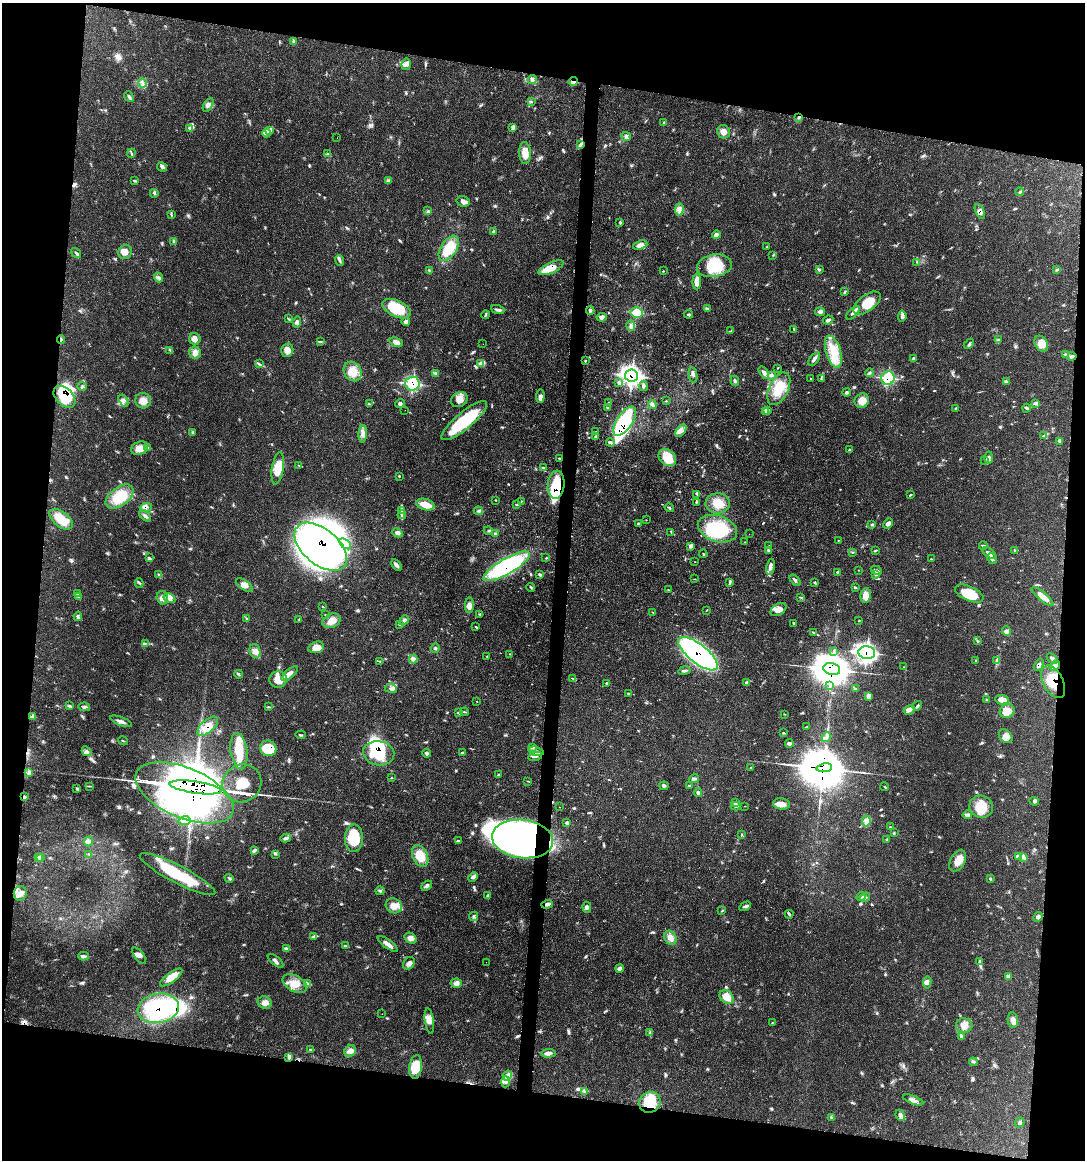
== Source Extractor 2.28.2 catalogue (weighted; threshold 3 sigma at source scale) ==
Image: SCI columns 117-4446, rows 18-4649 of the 4675 x 4660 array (HDU 1 of 3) = the unmasked area's bounding box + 8 px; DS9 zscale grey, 4 x 4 block average (1 PNG px = mean of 4 x 4 image px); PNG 1087 x 1162 px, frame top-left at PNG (2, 3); each listed source drawn as its Kron ellipse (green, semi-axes under 4 px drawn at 4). Shown black and unused: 19% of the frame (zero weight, under 3 of 4 exposures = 2% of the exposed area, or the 3 px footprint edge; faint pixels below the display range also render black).
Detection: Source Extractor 2.28.2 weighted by HDU 2 'WHT'. Background 0.0771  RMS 0.0035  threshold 0.0159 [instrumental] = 3 sigma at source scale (4.5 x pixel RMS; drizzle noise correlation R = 1.50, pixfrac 1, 0.05/0.05 arcsec/px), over >= 5 px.
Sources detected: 489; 1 too faint to see at this stretch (4 x 4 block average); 31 inside a brighter object's white glare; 7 cosmic-ray / hot-pixel residue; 2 long thin detections or spike segments (spike, bleed or trail) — neither listed nor drawn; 14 coinciding with a brighter row at this scale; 27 inside a brighter listed object's ellipse — not listed separately; the other 407 listed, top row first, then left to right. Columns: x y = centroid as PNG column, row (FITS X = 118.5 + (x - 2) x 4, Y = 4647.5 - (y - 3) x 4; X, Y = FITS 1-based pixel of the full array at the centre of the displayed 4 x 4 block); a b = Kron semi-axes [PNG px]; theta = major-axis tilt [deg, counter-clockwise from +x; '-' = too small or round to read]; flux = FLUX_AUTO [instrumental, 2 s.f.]
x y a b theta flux
294 41 4 3 - 3.6
406 64 6 4 81 7.8
532 80 4 3 - 3.8
573 81 5 3 - 7.2
142 83 4 2 - 3.6
129 96 6 2 -48 4.1
531 101 2 2 - 0.88
208 105 7 4 58 8.4
799 117 4 2 - 3.1
663 123 3 2 - 1.8
513 127 4 2 - 3
189 129 2 2 - 1.3
270 131 4 2 - 4.5
723 132 7 6 - 14
266 133 4 2 - 3.8
626 137 5 3 - 4.6
337 138 2 2 - 0.34
581 144 3 2 - 3
131 153 4 2 - 2.9
525 153 11 6 -87 25
327 154 2 2 - 1.3
162 167 5 3 - 4.4
135 181 3 2 - 2.1
389 181 3 2 - 2.5
1020 192 4 2 - 2.5
154 193 4 2 - 2
463 201 6 5 - 9.7
679 209 6 3 87 8.1
428 211 2 2 - 0.92
980 211 8 4 -65 9.3
171 215 3 2 - 1.4
620 223 2 2 - 1.2
493 232 3 2 - 2.2
716 235 4 4 - 7.1
174 242 3 2 - 2.5
640 245 7 4 18 14
767 247 2 2 - 1.6
449 248 14 8 57 63
125 252 7 6 - 16
76 253 5 2 - 3.6
773 255 2 2 - 0.73
339 260 5 3 - 4.8
917 262 4 2 - 2
714 266 17 11 9 65
551 268 13 5 25 36
820 269 2 2 - 1.5
1057 269 4 2 - 1.1
429 271 3 2 - 1.8
663 271 2 2 - 0.76
159 277 5 3 - 4.6
697 281 8 4 89 21
844 292 3 2 - 1.7
867 303 16 8 37 50
396 308 15 8 -25 86
707 309 3 3 - 2.8
498 310 7 3 -20 5.7
590 310 4 3 - 4.2
820 312 5 4 - 5.9
637 313 6 5 - 40
853 313 8 3 47 7.1
688 314 4 2 - 3
486 315 4 2 - 2.5
902 316 6 3 84 5.5
602 317 5 4 - 9.6
289 319 2 2 - 0.97
828 320 5 2 - 5.2
406 321 4 4 - 4.3
297 322 5 3 - 5.2
631 326 5 4 - 6.8
794 329 2 2 - 1.1
731 331 3 2 - 1.7
195 339 6 5 - 12
61 340 4 2 - 2.9
999 340 3 2 - 1.9
320 341 2 2 - 1.1
396 342 7 4 -21 12
483 344 2 2 - 0.39
969 344 6 2 45 3.1
1041 344 8 6 -58 23
170 350 2 2 - 1.6
287 350 7 6 - 18
833 352 16 7 -73 43
195 353 6 6 - 9.9
1065 354 3 2 - 2.1
1072 356 4 3 - 5.3
913 358 4 2 - 2.7
814 359 8 3 55 7
586 361 2 2 - 1.3
480 363 2 2 - 1.3
260 364 2 2 - 1.9
778 368 3 2 - 1.1
353 371 10 8 -56 36
764 372 7 4 -55 6.8
436 373 3 2 - 2
870 373 4 2 - 3.1
693 375 8 3 -79 5.9
772 375 3 2 - 1.7
631 376 6 6 - 470
821 378 3 2 - 1.5
888 378 7 6 - 76
811 379 2 2 - 1.5
735 381 5 3 - 4.8
1006 381 3 2 - 1.7
619 383 4 2 - 3.3
412 384 7 7 - 98
82 386 4 3 - 4.3
643 386 5 3 - 4.8
779 389 17 9 64 51
847 393 4 3 - 3.6
540 396 7 4 87 7.3
64 397 13 8 -45 75
459 400 9 7 28 19
123 401 6 4 -56 7.6
143 401 8 7 - 17
667 401 2 2 - 0.83
862 401 7 7 - 21
609 403 2 2 - 1.2
1036 403 4 3 - 5.9
369 404 2 2 - 1.2
400 404 5 3 - 4.5
652 404 4 3 - 7.3
608 408 2 2 - 1.2
956 408 3 2 - 1.8
1026 408 4 3 - 3.2
405 410 2 2 - 0.27
768 410 3 2 - 2.9
766 412 3 2 - 2.4
464 421 29 8 40 120
625 421 17 7 57 330
681 431 7 3 50 8.5
193 432 3 3 - 2.6
596 432 2 2 - 1.1
363 434 8 4 89 11
1044 436 2 2 - 0.99
596 437 4 3 - 3.9
1059 441 4 3 - 3.5
610 442 4 2 - 4.2
148 447 3 2 - 2
140 448 9 6 23 20
849 450 2 2 - 0.84
667 457 10 7 -42 54
559 458 3 2 - 2
989 458 6 4 89 6.4
984 460 2 2 - 0.56
298 465 2 2 - 0.89
544 467 4 2 - 2.3
278 468 16 5 81 39
399 476 3 2 - 1.3
556 485 14 8 84 99
697 494 3 2 - 2.5
911 495 3 2 - 1.3
120 497 16 9 37 68
496 500 2 2 - 0.98
521 501 2 2 - 0.88
696 502 2 2 - 2
718 503 12 10 3 30
425 505 9 5 -17 26
517 505 3 2 - 1.7
146 507 6 3 18 7.6
669 508 5 2 - 3
401 511 2 2 - 1.8
478 511 4 2 - 3.7
402 515 4 2 - 2
145 516 7 2 -43 4.8
61 519 14 7 -38 48
646 520 2 2 - 0.66
638 523 3 2 - 2.2
888 524 6 4 62 6.9
872 525 4 2 - 2.6
717 529 20 13 -18 110
488 530 4 2 - 1.5
398 533 5 4 - 7
671 533 4 2 - 2.4
495 534 4 3 - 3.6
749 534 2 2 - 0.36
838 540 3 2 - 1.1
745 542 2 2 - 1.1
345 544 7 4 -37 14
769 545 2 2 - 0.72
691 546 4 3 - 6.2
983 546 4 2 - 2.4
321 547 31 17 -40 790
768 550 3 3 - 2.8
876 550 4 2 - 2.5
1015 550 2 2 - 1.8
852 553 2 2 - 0.71
989 553 8 3 -38 8.8
703 554 4 2 - 1.9
149 558 3 2 - 2.8
546 558 2 2 - 1.3
931 559 2 2 - 1.3
992 559 5 4 - 6.7
695 562 2 2 - 0.59
397 565 7 2 -59 7.7
507 566 26 7 30 300
770 567 8 3 78 10
858 570 2 2 - 0.55
876 570 6 3 -27 5.7
837 572 2 2 - 1.2
159 574 2 2 - 1.2
540 575 3 3 - 3.5
876 575 3 2 - 2
694 579 3 2 - 1.2
795 580 7 2 -50 4.4
730 582 3 2 - 1.9
139 583 5 2 - 2.1
815 583 2 2 - 0.99
244 585 10 5 -33 15
531 587 4 2 - 2.5
855 587 3 2 - 2.1
669 590 2 2 - 0.87
78 593 2 2 - 2
969 593 15 7 -23 79
866 595 7 5 83 20
79 596 3 2 - 3.7
1042 596 14 4 -40 22
801 597 2 2 - 0.77
162 598 7 5 -73 10
169 598 6 4 -30 8.9
469 605 8 4 89 11
322 606 2 2 - 0.85
778 610 8 5 33 18
706 611 2 2 - 0.97
653 613 3 2 - 1.2
480 614 2 2 - 1.6
325 615 2 2 - 1.1
78 617 4 3 - 4.2
246 618 3 2 - 1.1
299 620 4 2 - 1.3
404 620 6 2 47 4.5
858 620 2 2 - 0.61
331 621 9 6 24 19
794 624 3 3 - 2.3
399 625 3 2 - 2
476 627 3 2 - 1.9
1006 631 5 4 - 6.8
813 633 2 2 - 0.92
977 641 3 2 - 1.4
145 644 2 2 - 1.1
316 647 8 5 17 22
435 648 5 2 - 2.9
255 651 7 5 -79 12
834 652 3 2 - 2.6
867 653 8 6 -6 330
510 654 2 2 - 1.3
698 654 24 9 -38 880
487 656 3 2 - 0.84
1052 658 6 3 -44 5
413 659 4 3 - 11
380 661 3 2 - 1.9
976 661 2 2 - 0.97
997 661 2 2 - 1.1
1039 665 6 3 61 5.5
1055 666 6 4 47 7.8
903 667 2 2 - 0.65
832 669 8 6 -12 6500
684 671 6 3 10 5.2
239 674 4 2 - 2.4
290 674 10 3 41 11
572 678 2 2 - 1
278 680 9 8 - 32
746 682 4 3 - 3.2
1053 682 17 10 -63 72
606 683 4 2 - 1.7
830 685 4 2 - 3
391 688 6 3 -7 6.3
855 689 4 2 - 1.9
629 694 4 2 - 2.4
868 697 3 2 - 3
986 699 2 2 - 1.1
1002 700 7 4 -3 16
476 701 2 2 - 0.57
69 706 3 2 - 1.9
917 706 5 2 - 3.5
84 707 6 3 -11 4.6
269 707 2 2 - 1.1
909 710 6 4 34 8.5
1007 711 7 7 - 21
465 712 4 2 - 1.9
458 713 4 2 - 3.3
784 714 2 2 - 0.97
32 716 2 2 - 1.5
121 721 12 3 -22 9
208 726 13 6 40 24
806 727 3 2 - 0.99
783 733 3 2 - 1.6
300 735 5 2 - 2.9
1006 736 8 5 -45 14
826 737 5 4 - 6.2
123 741 5 2 - 2
789 743 4 3 - 6.5
268 748 8 7 - 79
532 748 4 2 - 2.9
87 751 5 3 - 5.3
239 751 18 8 -82 55
536 751 8 3 -14 7.7
379 753 15 12 -9 130
427 753 4 3 - 4.3
462 753 3 2 - 2.2
535 756 7 3 15 5.6
751 767 3 2 - 1.5
824 768 8 4 8 7400
28 773 3 2 - 2.3
498 775 2 2 - 1.2
391 778 2 2 - 1.2
694 779 5 3 - 5.5
528 781 2 2 - 0.69
242 783 20 18 32 300
89 786 2 2 - 1.4
664 786 4 3 - 4
690 786 3 2 - 2.7
195 787 26 6 -8 35000
885 787 4 2 - 1.7
77 789 2 2 - 1.6
184 793 52 25 -23 14000
698 793 4 2 - 3.9
25 797 2 2 - 1.4
1034 801 5 2 - 3
735 803 4 3 - 3.5
781 804 8 5 -8 18
736 806 5 3 - 3.8
744 806 2 2 - 0.46
560 807 2 2 - 0.7
981 807 12 11 - 48
967 815 5 3 - 5.2
184 821 6 4 9 8.5
866 821 5 3 - 6.2
567 823 3 3 - 4.5
890 827 3 2 - 1.7
894 833 2 2 - 1.1
741 834 2 2 - 1.1
286 838 5 3 - 5.2
354 838 14 9 88 77
523 839 31 19 -7 640
887 839 3 2 - 1.2
89 841 5 3 - 5.2
458 841 3 2 - 2.6
254 851 4 2 - 0.98
89 854 2 2 - 0.98
275 854 3 2 - 2
420 856 11 7 -65 44
1018 856 4 3 - 3.9
40 857 2 2 - 1.2
38 858 2 2 - 0.89
1024 858 2 2 - 1.4
958 861 11 7 60 24
178 874 42 9 -27 120
473 877 5 3 - 7
229 878 4 2 - 3.4
991 879 4 2 - 1.8
427 886 6 3 40 5
380 891 4 3 - 3.4
20 893 7 6 - 14
488 895 3 2 - 2.5
861 897 5 3 - 4.9
865 897 5 2 - 3
547 904 6 3 18 8.9
394 906 8 7 - 20
745 906 6 3 29 4.8
587 907 5 3 - 6
722 911 2 2 - 0.98
789 914 4 2 - 3.1
474 916 5 2 - 2.9
1038 917 5 4 - 5.1
314 937 3 2 - 2.2
411 938 6 5 - 11
670 938 7 5 -58 14
388 944 12 3 -35 11
346 946 2 2 - 0.98
287 949 4 2 - 3.5
83 956 5 3 - 5.4
139 956 9 4 -51 10
275 961 9 3 -40 6.2
979 961 3 2 - 1.9
486 962 2 2 - 0.75
409 963 7 5 54 9.1
620 968 4 3 - 6.1
1008 976 3 3 - 3.5
171 977 13 5 36 23
927 982 6 3 83 6.3
456 983 5 4 - 7.8
295 984 13 8 -30 31
307 984 3 2 - 2.8
727 997 8 6 -43 26
265 1003 7 6 - 12
158 1008 21 14 10 200
382 1014 2 2 - 0.52
1013 1020 7 5 -82 11
429 1021 13 4 -82 15
772 1022 2 2 - 0.75
964 1025 8 7 - 17
649 1033 3 2 - 1.2
961 1036 3 2 - 2.6
311 1050 3 3 - 3.1
350 1051 6 5 - 10
548 1053 7 4 3 8.6
288 1057 2 2 - 1
973 1062 4 2 - 3
416 1067 12 6 83 46
507 1075 5 2 - 6
505 1082 5 3 - 7.4
584 1092 3 2 - 1.5
913 1100 11 3 -21 10
650 1102 11 10 - 66
900 1115 6 2 -65 4.3
832 1117 2 2 - 2.2
1020 1122 5 3 - 3.8
Overlapping masked pixels (flux is a lower limit): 32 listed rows (the first 20) at x y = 573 81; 799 117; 581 144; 980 211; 551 268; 61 340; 1072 356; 631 376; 888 378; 412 384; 64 397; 625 421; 556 485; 146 507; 321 547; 507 566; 867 653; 698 654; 1039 665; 832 669
Diffuse or blended objects may show on this block-average render without a row.